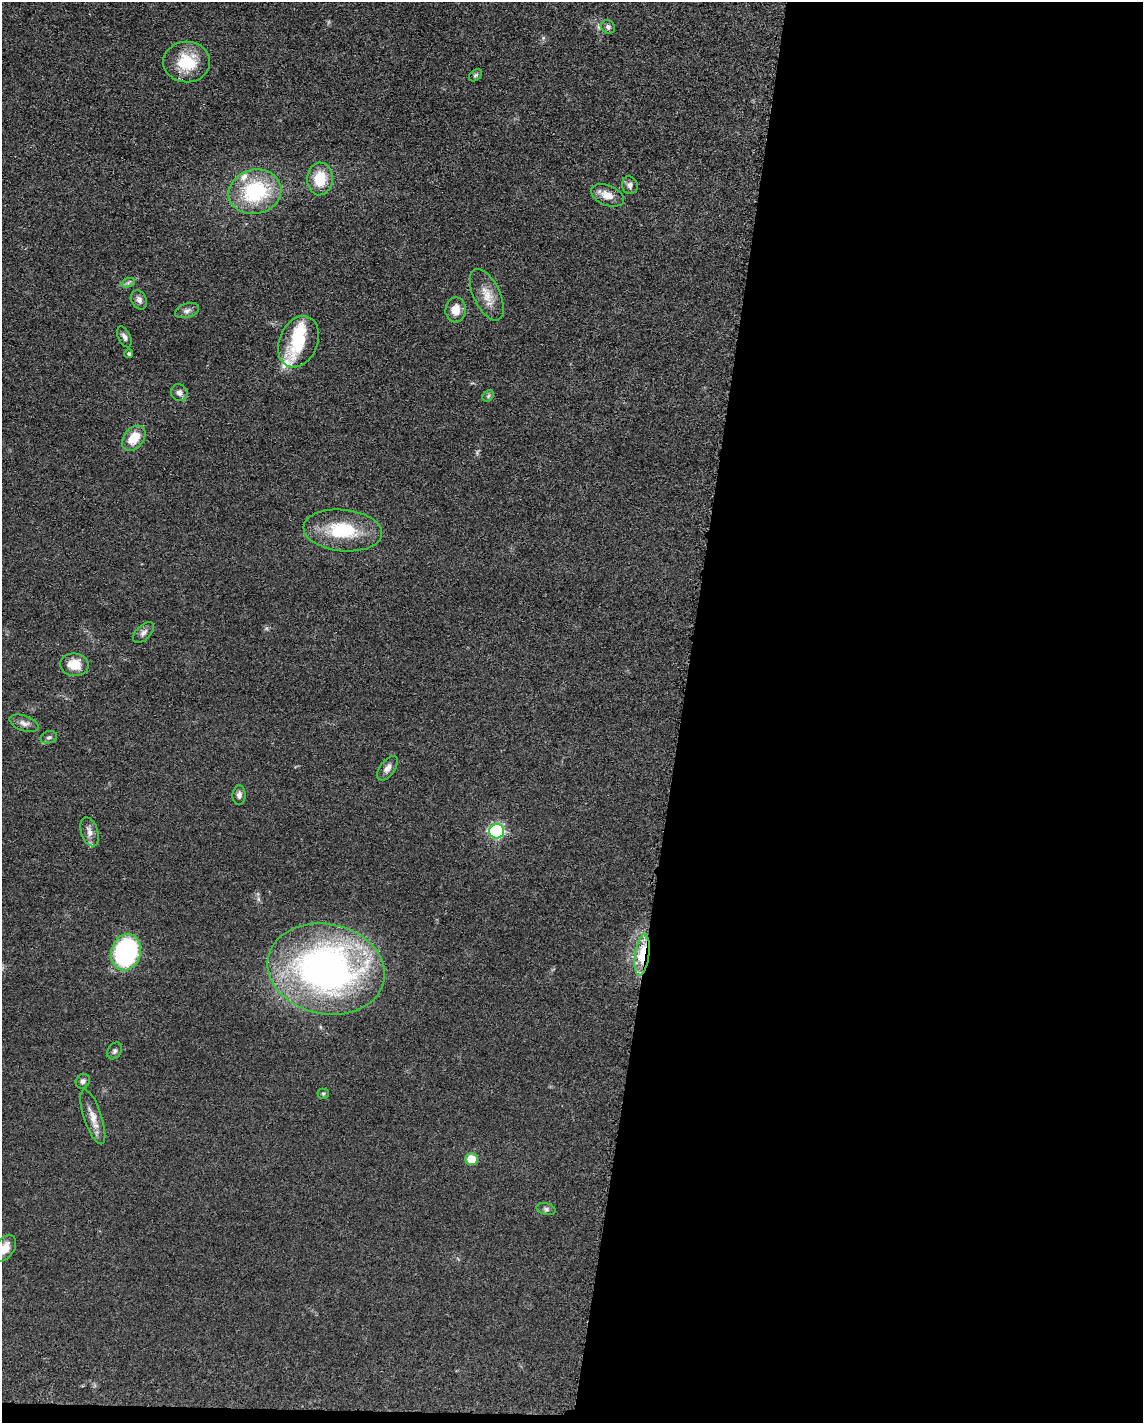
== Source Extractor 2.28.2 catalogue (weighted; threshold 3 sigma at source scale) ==
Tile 12 of 4 x 3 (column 4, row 3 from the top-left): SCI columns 3437-4577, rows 228-1648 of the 4592 x 4657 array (HDU 1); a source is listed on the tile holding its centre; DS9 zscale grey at full resolution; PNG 1145 x 1425 px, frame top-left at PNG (2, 2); each listed source drawn as its Kron ellipse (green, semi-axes under 4 px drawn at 4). Shown black and unused: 41% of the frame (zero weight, under 3 of 5 exposures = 4% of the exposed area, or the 3 px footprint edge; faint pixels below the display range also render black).
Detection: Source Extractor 2.28.2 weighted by HDU 2 'WHT'; one run over the whole footprint, this tile lists its part. Background 0.0476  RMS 0.0056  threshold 0.0253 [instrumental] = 3 sigma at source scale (4.5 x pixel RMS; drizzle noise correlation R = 1.50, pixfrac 1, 0.05/0.05 arcsec/px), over >= 5 px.
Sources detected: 41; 1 inside a brighter object's white glare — neither listed nor drawn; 3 inside a brighter listed object's ellipse — not listed separately; the other 37 listed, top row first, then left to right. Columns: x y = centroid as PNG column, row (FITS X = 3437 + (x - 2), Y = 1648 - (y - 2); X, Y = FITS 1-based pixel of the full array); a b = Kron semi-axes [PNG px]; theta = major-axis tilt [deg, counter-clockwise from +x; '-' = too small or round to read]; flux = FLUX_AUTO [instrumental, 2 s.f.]
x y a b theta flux
608 27 7 6 - 1.4
187 62 23 20 0 21
475 75 7 5 39 0.99
320 179 16 13 86 16
630 185 9 7 -71 2.3
255 192 26 22 14 46
607 195 17 10 -22 6.7
128 283 7 4 19 1.2
487 295 28 13 -64 9.3
139 300 10 7 -67 2.3
456 310 12 10 86 6.4
187 311 12 7 18 2.4
124 337 11 6 -64 2.2
299 342 27 19 67 23
129 354 4 4 - 0.81
179 393 9 8 - 2.6
488 396 6 5 - 0.96
134 438 14 9 49 11
343 530 39 20 -6 31
143 633 13 7 45 2.3
74 665 14 11 -7 9.9
24 723 15 7 -19 3
49 737 8 6 19 1.5
387 768 14 7 53 3.2
239 795 10 6 87 2.2
497 831 7 7 - 76
90 832 15 8 -72 3.6
126 952 18 14 73 82
642 955 21 7 82 16
326 969 59 45 -12 250
115 1051 9 6 59 1.5
83 1081 7 6 - 1.8
323 1094 5 5 - 0.78
93 1117 29 9 -71 6.6
471 1159 6 6 - 14
546 1209 9 5 -15 1.5
4 1248 15 9 54 6.9
Overlapping masked pixels (flux is a lower limit): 1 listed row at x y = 642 955
Isophote crosses this tile's border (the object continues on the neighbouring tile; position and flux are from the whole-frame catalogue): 1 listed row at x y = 4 1248